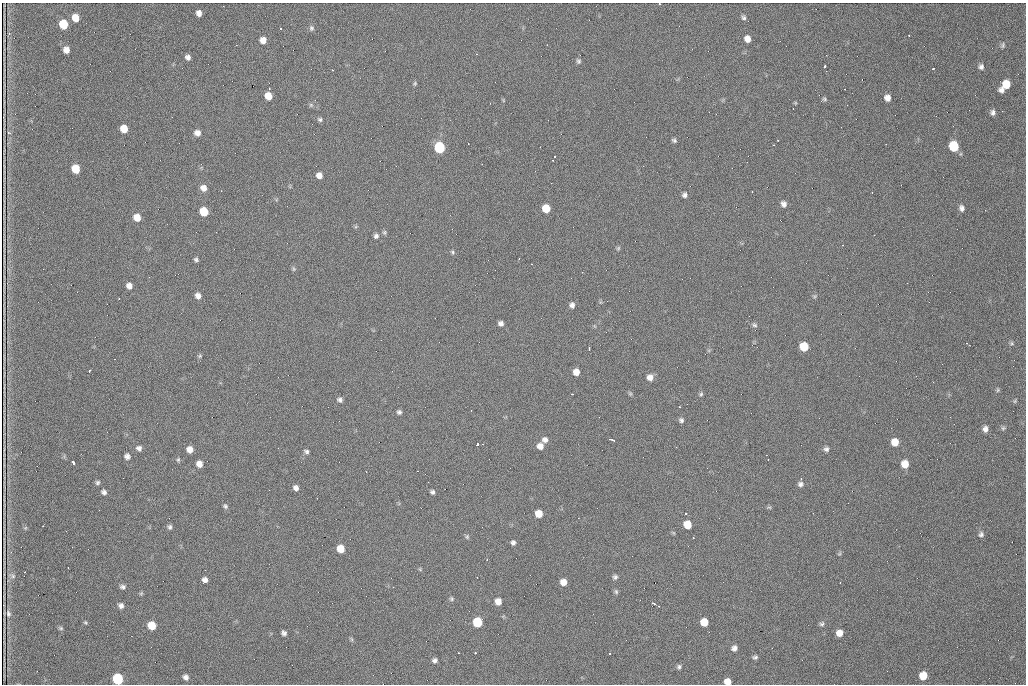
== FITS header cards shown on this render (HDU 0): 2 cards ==
NAXIS1  =                 1024 /fastest changing axis
NAXIS2  =                  682 /next to fastest changing axis

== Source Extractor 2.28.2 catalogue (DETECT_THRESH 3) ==
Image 1024 x 682 px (HDU 0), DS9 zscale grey, 1 PNG px = 1 image px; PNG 1028 x 686 px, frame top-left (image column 1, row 682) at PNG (2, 3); no overlay
Background 923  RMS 22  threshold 65.3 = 3 sigma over >= 5 px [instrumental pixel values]
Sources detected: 157; all 157 listed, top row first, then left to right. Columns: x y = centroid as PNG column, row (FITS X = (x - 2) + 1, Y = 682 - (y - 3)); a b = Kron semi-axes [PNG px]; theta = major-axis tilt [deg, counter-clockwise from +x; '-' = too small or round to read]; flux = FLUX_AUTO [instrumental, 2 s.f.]
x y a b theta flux
659 4 3 2 - 1400
199 13 6 5 - 6900
744 17 7 6 - 3400
75 18 7 6 - 19000
63 24 7 6 - 46000
281 28 3 2 - 3200
311 28 8 7 - 3500
9 33 4 4 - 1300
909 35 2 2 - 1000
747 39 7 6 - 10000
263 40 6 6 - 11000
1003 45 7 5 72 2800
66 50 6 5 - 10000
857 56 2 2 - 650
188 57 5 5 - 5300
578 61 7 6 - 3300
825 66 3 3 - 4900
981 67 7 6 - 4600
933 69 3 2 - 2000
415 84 6 5 - 2000
1006 84 7 7 - 25000
1002 90 6 5 - 6500
268 96 7 6 - 18000
887 98 7 6 - 9000
825 99 6 4 -15 2100
503 100 6 3 -72 1500
821 101 3 2 - 1300
795 103 5 3 - 1300
311 105 6 5 - 2400
847 105 2 2 - 640
993 112 6 6 - 4700
320 119 6 6 - 3100
124 129 6 6 - 23000
9 132 7 4 -30 2700
197 133 7 6 - 8300
674 140 6 4 -29 2900
778 140 2 2 - 850
468 144 2 2 - 1200
886 144 2 2 - 780
954 146 7 6 - 67000
440 148 7 6 - 100000
554 157 3 3 - 6400
553 160 3 2 - 1400
76 169 7 6 - 35000
319 175 6 6 - 9300
203 188 7 7 - 9500
752 192 3 2 - 1500
684 195 6 5 - 4300
784 204 7 6 - 6200
546 208 6 6 - 31000
962 208 7 6 - 5400
204 211 7 6 - 37000
137 217 7 6 - 18000
384 232 6 5 - 2500
376 236 7 6 - 3900
618 248 6 5 - 2100
452 252 6 5 - 2400
196 259 5 4 - 2900
519 259 2 2 - 1000
531 264 2 2 - 820
294 269 7 5 -73 2500
129 286 6 6 - 8400
198 296 6 6 - 7400
815 296 5 4 - 2000
119 298 3 2 - 2000
572 305 7 6 - 5400
501 323 5 5 - 5400
754 325 7 6 - 3400
967 343 3 2 - 820
1011 343 6 5 - 2400
804 346 7 6 - 38000
589 348 3 3 - 2500
200 356 6 5 - 2100
1013 366 2 2 - 1000
89 371 4 2 - 2700
576 372 6 6 - 12000
650 377 7 7 - 9000
998 390 5 5 - 2200
572 394 3 3 - 1300
630 394 6 5 - 2000
701 394 6 5 - 2400
340 400 7 6 - 4000
1015 401 5 5 - 2000
399 412 6 6 - 3500
681 420 6 6 - 3700
1003 428 7 5 2 2800
985 429 7 6 - 6900
545 440 7 6 - 6200
612 440 5 2 - 2700
895 442 7 6 - 19000
477 444 3 3 - 5400
482 444 3 2 - 1400
540 446 7 6 - 11000
139 448 7 6 - 5100
278 448 2 2 - 660
190 449 6 6 - 10000
826 449 6 6 - 4000
306 451 6 5 - 3300
127 456 7 6 - 5600
768 459 3 2 - 2100
178 460 6 4 75 2100
73 463 5 3 - 7600
199 464 6 6 - 10000
905 464 7 6 - 19000
97 482 6 5 - 3000
800 484 7 7 - 4800
296 488 6 5 - 5900
104 492 6 5 - 4400
432 492 4 4 - 3300
225 506 7 5 -53 3100
769 507 6 4 -18 2000
686 513 3 3 - 1800
539 514 6 6 - 19000
687 524 6 6 - 26000
170 527 6 5 - 3400
25 528 5 4 - 1700
981 534 7 6 - 3900
467 537 6 5 - 2500
693 538 3 2 - 2000
513 542 5 5 - 4000
72 547 2 2 - 1400
340 549 6 6 - 23000
839 554 7 4 58 2000
68 568 2 2 - 950
420 569 6 4 -46 1700
13 576 8 6 -29 3600
615 577 6 6 - 3600
205 580 5 5 - 6400
563 582 6 6 - 12000
123 587 7 6 - 4000
616 592 7 5 -74 2800
141 593 6 5 - 1800
451 599 6 6 - 2500
498 601 6 6 - 12000
653 603 4 3 - 5300
121 606 7 6 - 5400
659 606 3 2 - 1400
8 614 11 7 -80 3100
85 622 5 4 - 1800
477 622 7 6 - 61000
704 622 6 6 - 22000
822 624 7 6 - 3300
152 626 7 6 - 30000
61 628 7 4 -27 2300
284 633 5 4 - 4400
839 633 6 6 - 12000
351 639 6 4 -70 2100
734 648 7 6 - 5600
475 653 3 2 - 5900
610 653 3 2 - 1600
755 657 6 5 - 3100
435 660 6 5 - 4500
679 667 6 5 - 3300
923 676 7 6 - 26000
186 677 6 5 - 6000
118 679 7 6 - 98000
727 681 6 5 - 12000
At the frame edge (FLAGS 8, measured only in part): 3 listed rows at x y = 659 4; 118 679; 727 681

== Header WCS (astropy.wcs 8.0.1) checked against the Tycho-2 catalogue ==
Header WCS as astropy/WCSLIB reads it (CRVAL/CRPIX/CD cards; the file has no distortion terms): RA---TAN/DEC--TAN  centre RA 07:09:16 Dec +30:56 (107.32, +30.93 deg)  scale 1.44 arcsec/px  FOV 24.5' x 16.3'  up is -93 deg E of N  parity flipped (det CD > 0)
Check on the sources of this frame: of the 60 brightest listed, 3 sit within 2.2 arcsec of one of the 9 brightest Tycho-2 stars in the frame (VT <= 12.48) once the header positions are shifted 1.39 arcsec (1.31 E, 0.47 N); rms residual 1.49 arcsec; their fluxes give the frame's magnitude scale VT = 23.49 - 2.5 log10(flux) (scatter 0.19 mag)
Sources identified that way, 3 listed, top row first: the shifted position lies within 2.2 arcsec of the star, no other Tycho-2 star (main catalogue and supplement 1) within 4.4 arcsec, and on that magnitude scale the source's flux lands within +1.5 / -3 mag of the star's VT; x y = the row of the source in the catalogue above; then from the Tycho-2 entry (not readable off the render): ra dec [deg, ICRS J2000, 3 dp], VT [Tycho-2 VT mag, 2 dp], TYC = Tycho-2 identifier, HIP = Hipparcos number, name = IAU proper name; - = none
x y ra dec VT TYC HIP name
440 148 107.226 +30.900 10.76 2438-883-1 - -
76 169 107.244 +30.756 12.13 2438-718-1 - -
204 211 107.261 +30.807 12.26 2438-856-1 - -